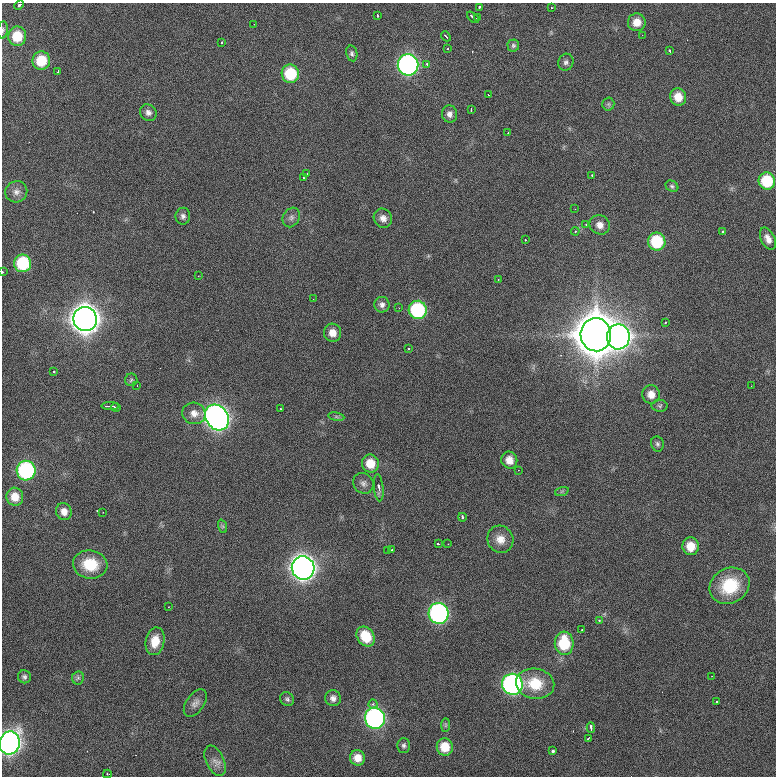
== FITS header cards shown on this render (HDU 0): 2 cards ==
NAXIS1  =                  774 / length of data axis 1
NAXIS2  =                  774 / length of data axis 2

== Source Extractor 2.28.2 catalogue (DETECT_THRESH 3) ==
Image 774 x 774 px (HDU 0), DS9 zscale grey, 1 PNG px = 1 image px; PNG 778 x 778 px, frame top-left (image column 1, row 774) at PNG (2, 3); each listed source drawn as its Kron ellipse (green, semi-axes under 4 px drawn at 4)
Background 778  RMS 22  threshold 66.1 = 3 sigma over >= 5 px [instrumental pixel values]
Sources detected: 123; all 123 listed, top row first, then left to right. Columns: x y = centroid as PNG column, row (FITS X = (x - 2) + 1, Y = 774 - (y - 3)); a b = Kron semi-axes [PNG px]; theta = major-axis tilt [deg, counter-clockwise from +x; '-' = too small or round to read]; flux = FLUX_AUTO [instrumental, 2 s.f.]
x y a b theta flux
19 5 5 3 - 8.9e+03
479 7 3 3 - 3.0e+03
551 8 3 2 - 1.8e+03
377 15 3 2 - 1.6e+03
473 17 7 2 -42 5.4e+03
478 18 3 2 - 1.7e+03
637 22 9 9 - 1.8e+04
254 24 2 2 - 8.7e+02
3 30 9 5 84 3.4e+03
642 35 3 2 - 1.2e+03
17 36 9 9 - 4.3e+04
446 36 5 2 - 3.5e+03
222 43 3 3 - 1.7e+03
513 45 6 6 - 3.0e+03
448 48 2 2 - 1.3e+03
670 51 4 2 - 2.4e+03
352 53 8 5 -78 3.8e+03
41 61 9 9 - 4.7e+04
566 62 8 7 - 4.8e+03
427 64 4 4 - 2.1e+03
408 65 10 10 - 4.7e+05
58 72 4 3 - 5.7e+03
290 74 9 8 - 6.8e+04
488 95 3 2 - 1.2e+03
678 97 9 8 - 2.3e+04
608 104 6 6 - 3.0e+03
471 109 3 2 - 1.4e+03
148 113 9 7 -46 7.0e+03
450 114 9 7 -76 7.5e+03
508 133 2 2 - 9.1e+02
307 174 3 3 - 9.2e+03
592 176 3 2 - 2.2e+03
303 178 3 3 - 2.8e+03
767 181 8 8 - 6.6e+04
672 186 7 5 -31 3.0e+03
16 192 11 10 - 9.0e+03
575 209 3 2 - 1.3e+03
183 216 8 7 - 5.2e+03
291 217 10 8 60 5.9e+03
383 218 10 9 - 9.7e+03
586 224 3 3 - 1.5e+03
600 225 10 9 - 1.2e+04
575 231 4 3 - 1.6e+03
723 232 3 3 - 2.1e+03
768 239 12 7 -64 1.0e+04
525 240 3 2 - 1.8e+03
657 242 9 8 - 7.9e+04
23 263 9 8 - 9.5e+04
2 272 3 2 - 1.3e+03
198 276 2 2 - 8.2e+02
498 279 2 2 - 1.2e+03
313 299 2 2 - 1.5e+03
382 305 8 7 - 6.2e+03
399 308 3 2 - 1.6e+03
418 310 9 9 - 1.4e+05
85 319 12 11 - 2.1e+06
665 322 3 2 - 1.9e+03
332 333 9 8 - 1.5e+04
596 335 16 15 - 5.9e+06
618 337 12 11 - 9.8e+05
409 348 3 2 - 2.2e+03
54 372 3 3 - 7.4e+03
131 380 6 6 - 2.9e+03
137 385 3 2 - 1.3e+03
751 386 2 2 - 1.0e+03
651 394 9 8 - 1.5e+04
110 406 8 2 1 6.1e+03
660 406 8 6 1 3.3e+03
116 407 5 3 - 2.7e+03
281 409 2 2 - 1.0e+03
194 413 12 10 -22 1.3e+04
217 417 14 11 -54 1.1e+06
336 417 8 4 -9 2.9e+03
657 444 8 6 -73 3.6e+03
509 460 8 8 - 1.5e+04
370 464 9 8 - 2.8e+04
518 470 2 2 - 8.0e+02
26 471 10 9 - 2.1e+05
363 483 11 9 -54 7.2e+03
379 488 14 4 -84 6.9e+03
562 491 7 4 19 2.6e+03
15 497 9 8 - 2.1e+04
64 512 8 7 - 1.2e+04
103 512 2 2 - 1.9e+03
462 517 4 3 - 7.3e+03
222 526 7 4 -71 2.7e+03
500 539 14 12 -57 1.8e+04
438 544 3 2 - 2.0e+03
448 544 3 2 - 1.1e+03
691 546 9 8 - 2.7e+04
391 550 3 2 - 2.9e+03
387 551 2 2 - 1.1e+03
90 564 17 14 -7 5.0e+04
303 568 12 11 - 1.2e+06
730 586 21 17 28 6.8e+04
168 607 2 2 - 1.0e+03
439 613 10 10 - 3.7e+05
599 621 3 3 - 2.3e+03
582 630 3 3 - 2.6e+03
366 636 11 8 -56 4.7e+04
155 641 14 9 79 2.4e+04
564 643 11 9 -87 7.0e+04
712 676 2 2 - 3.8e+03
24 677 6 6 - 3.8e+03
78 678 6 6 - 4.1e+03
512 684 10 10 - 4.3e+05
535 684 19 15 -9 4.9e+04
333 698 8 8 - 6.9e+03
287 699 7 6 - 3.5e+03
716 702 3 2 - 1.5e+03
195 703 15 9 55 8.7e+03
373 704 4 4 - 2.8e+03
375 718 10 10 - 4.0e+05
446 725 7 4 90 2.7e+03
591 727 5 3 - 6.2e+03
588 738 3 2 - 1.5e+03
10 743 11 10 - 8.5e+05
404 746 7 6 - 3.9e+03
445 747 8 8 - 3.1e+04
553 751 3 3 - 1.0e+04
358 758 8 7 - 1.7e+04
215 761 16 9 -65 1.1e+04
107 774 4 3 - 1.4e+03
At the frame edge (FLAGS 8, measured only in part): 4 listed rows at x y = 19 5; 3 30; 2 272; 10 743